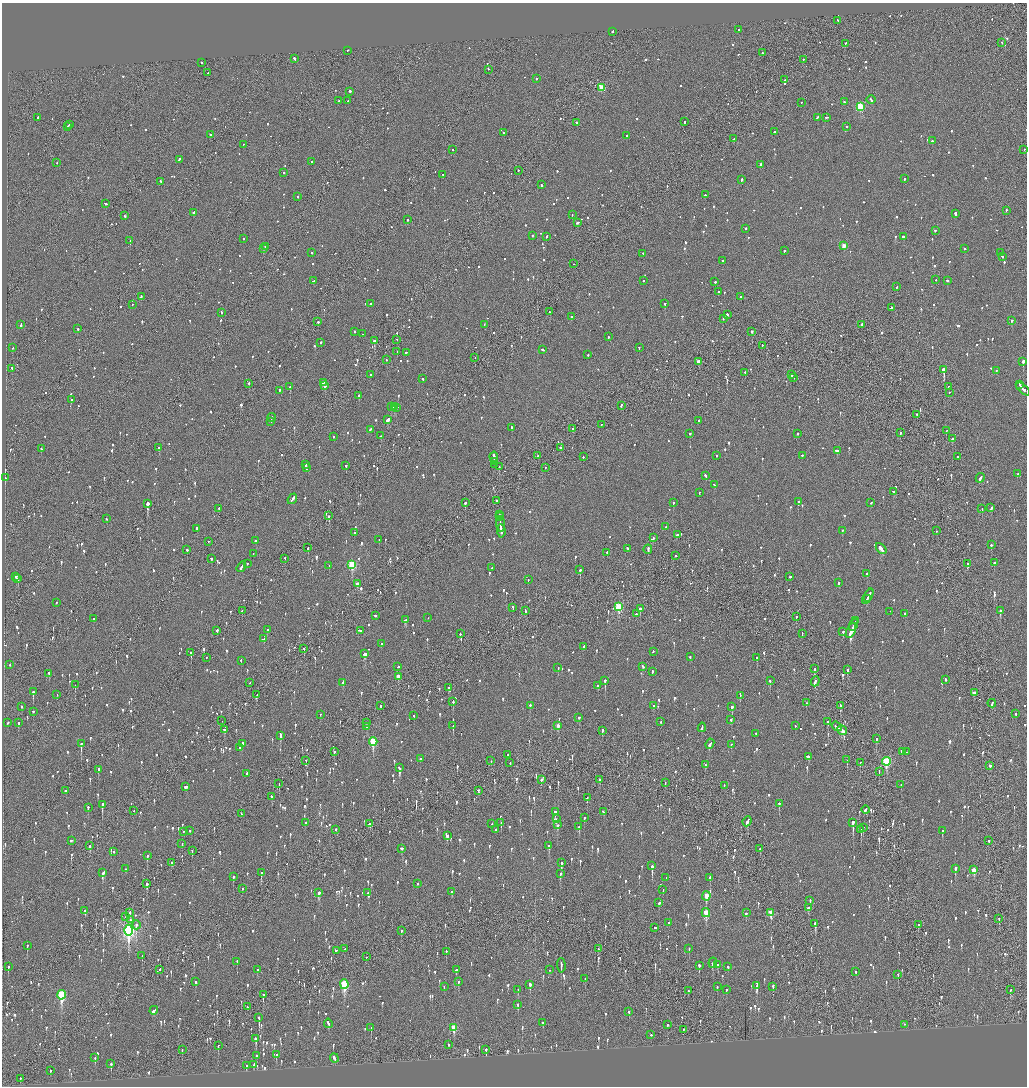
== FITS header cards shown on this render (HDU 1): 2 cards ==
NAXIS1  =                 2050
NAXIS2  =                 2168

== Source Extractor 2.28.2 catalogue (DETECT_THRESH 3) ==
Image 2050 x 2168 px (HDU 1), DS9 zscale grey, zoomed out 1/2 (1 PNG px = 2 x 2 image px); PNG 1029 x 1088 px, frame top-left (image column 2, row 2168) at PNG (2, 3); each listed source drawn as its Kron ellipse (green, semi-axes under 4 px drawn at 4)
Background -0.105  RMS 0.065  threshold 0.196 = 3 sigma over >= 5 px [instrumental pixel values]
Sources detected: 1767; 57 cannot appear on this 1/2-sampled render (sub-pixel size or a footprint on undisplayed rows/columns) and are neither listed nor drawn; of the other 1710, the 500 brightest by FLUX_AUTO listed and drawn (1210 fainter detections omitted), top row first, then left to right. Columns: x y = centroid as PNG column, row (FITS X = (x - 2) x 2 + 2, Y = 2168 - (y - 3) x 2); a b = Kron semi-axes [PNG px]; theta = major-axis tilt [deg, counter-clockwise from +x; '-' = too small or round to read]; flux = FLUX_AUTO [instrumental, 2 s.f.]
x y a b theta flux
838 21 2 2 - 71
739 30 2 2 - 77
612 32 2 1 - 510
1002 43 2 2 - 68
846 44 2 2 - 68
348 51 2 1 - 69
762 53 2 1 - 180
294 59 4 2 - 170
803 60 2 2 - 82
202 63 2 1 - 320
488 70 2 1 - 270
208 73 2 1 - 69
536 79 2 2 - 77
785 80 2 2 - 130
602 88 3 3 - 460
350 92 2 2 - 380
871 100 4 2 - 240
339 101 2 2 - 320
348 101 2 2 - 170
844 102 3 2 - 150
801 103 2 2 - 68
860 107 3 3 - 830
38 118 2 2 - 130
817 118 3 2 - 100
827 118 3 2 - 91
576 123 2 2 - 230
684 123 2 2 - 250
69 125 2 2 - 100
68 127 3 2 - 120
847 127 2 2 - 80
774 132 2 2 - 400
503 133 2 2 - 58
210 135 2 2 - 76
627 136 2 2 - 78
733 139 2 1 - 89
932 141 2 2 - 170
243 145 2 2 - 150
453 150 2 2 - 110
1024 150 2 1 - 170
179 160 3 2 - 81
312 162 2 2 - 140
57 163 2 1 - 78
760 165 3 2 - 150
518 171 2 1 - 81
284 173 2 2 - 75
443 175 2 2 - 58
904 179 2 2 - 170
742 180 3 2 - 130
161 182 2 2 - 80
541 185 2 2 - 100
705 195 2 2 - 120
297 197 3 2 - 60
105 204 3 2 - 110
1006 211 2 2 - 95
193 213 2 2 - 96
955 214 4 2 - 240
572 215 2 2 - 220
124 216 3 2 - 89
408 220 2 2 - 280
578 223 3 2 - 92
746 229 2 2 - 160
935 231 2 2 - 72
532 236 2 2 - 160
546 237 2 2 - 62
903 237 3 2 - 230
243 239 2 2 - 100
130 241 2 2 - 240
844 246 3 3 - 180
265 247 2 2 - 130
264 249 2 2 - 140
964 249 2 2 - 99
784 251 2 2 - 93
312 253 2 2 - 100
1000 253 2 2 - 93
643 254 2 1 - 190
1003 257 2 2 - 78
723 261 2 2 - 88
574 264 2 1 - 62
936 280 2 2 - 76
313 281 3 2 - 110
643 281 2 2 - 65
947 281 2 2 - 120
715 282 2 2 - 110
897 287 2 2 - 110
718 292 2 2 - 110
141 297 3 2 - 150
741 297 2 2 - 82
371 304 2 2 - 100
665 304 2 2 - 150
132 305 2 1 - 95
892 308 4 2 - 170
550 312 2 2 - 93
221 313 2 2 - 140
727 315 2 2 - 130
571 317 2 2 - 86
723 319 2 2 - 110
1012 321 2 2 - 240
318 322 2 2 - 95
21 325 3 2 - 170
484 325 2 2 - 73
862 325 2 2 - 82
78 329 2 2 - 220
354 332 2 2 - 220
752 332 2 2 - 420
363 334 2 2 - 81
608 337 2 2 - 160
397 340 2 2 - 73
374 341 2 2 - 770
321 343 2 2 - 160
762 346 2 2 - 100
13 348 2 2 - 93
639 348 2 2 - 60
543 350 3 2 - 120
397 352 2 1 - 110
406 353 2 2 - 110
588 355 2 2 - 58
475 358 2 1 - 120
386 360 2 1 - 60
699 362 2 2 - 120
1023 362 2 2 - 2900
12 369 2 2 - 350
944 370 2 2 - 1400
996 371 2 2 - 94
745 373 2 1 - 81
370 375 2 1 - 150
792 375 2 2 - 110
794 378 2 1 - 86
423 379 2 2 - 88
323 383 3 2 - 130
249 384 2 2 - 100
1020 385 3 2 - 200
325 386 2 2 - 160
290 387 2 2 - 250
948 387 2 2 - 71
1023 389 8 2 -43 390
279 391 3 2 - 160
949 393 2 2 - 61
359 396 3 2 - 120
71 400 2 2 - 190
621 406 3 2 - 100
391 407 3 2 - 100
394 407 3 2 - 450
397 408 2 2 - 76
917 415 2 1 - 99
272 418 4 2 - 200
388 420 3 2 - 390
698 421 2 2 - 90
271 422 2 2 - 110
601 425 2 1 - 110
512 428 2 2 - 100
573 429 2 2 - 63
370 430 3 2 - 130
946 431 3 2 - 71
900 433 2 1 - 120
690 434 2 2 - 140
797 434 2 2 - 77
381 436 2 2 - 68
334 437 2 2 - 61
952 439 2 2 - 70
159 448 2 2 - 92
560 448 2 2 - 100
41 449 2 2 - 150
838 451 4 2 - 150
538 456 2 1 - 89
716 456 2 2 - 89
802 456 2 1 - 280
583 457 2 2 - 58
958 457 2 2 - 86
494 458 5 2 - 280
494 462 3 1 - 180
306 465 3 2 - 120
495 465 3 1 - 160
346 466 2 2 - 91
499 467 2 1 - 83
306 468 3 2 - 110
545 468 2 1 - 120
1018 474 3 2 - 74
706 476 3 2 - 96
5 478 2 2 - 100
980 478 5 2 - 170
714 485 3 2 - 110
894 492 3 2 - 100
699 493 2 2 - 67
292 499 6 2 52 220
496 501 2 2 - 66
798 502 2 2 - 190
465 503 2 2 - 160
673 503 2 2 - 89
871 503 3 2 - 76
148 504 3 2 - 5500
991 508 3 2 - 120
219 509 2 2 - 130
982 509 2 2 - 160
499 515 2 1 - 85
329 516 2 2 - 190
500 517 4 1 - 140
106 519 2 2 - 58
500 524 8 2 -85 540
666 527 2 1 - 190
197 529 3 2 - 80
501 531 6 2 -85 240
842 531 2 2 - 120
936 531 2 1 - 150
354 533 2 2 - 120
677 535 3 2 - 110
653 538 2 2 - 76
379 540 2 2 - 85
256 541 2 2 - 260
209 542 2 1 - 130
991 545 2 2 - 96
308 548 3 2 - 88
627 549 2 2 - 120
881 549 6 2 -46 380
187 550 2 2 - 140
648 550 5 2 - 230
607 553 3 2 - 88
253 554 2 1 - 100
676 556 2 1 - 65
211 559 2 2 - 69
285 559 3 1 - 79
994 563 2 2 - 170
247 564 2 2 - 76
968 564 2 2 - 170
352 565 4 3 - 950
329 566 2 2 - 61
241 567 6 2 57 180
491 568 2 2 - 100
580 570 2 2 - 450
867 574 2 2 - 62
16 577 2 2 - 83
790 577 2 2 - 240
18 579 3 2 - 180
528 580 2 1 - 120
839 583 2 2 - 190
357 584 3 2 - 140
868 597 8 2 61 300
867 599 3 2 - 170
57 603 2 2 - 65
619 607 4 3 - 870
513 608 3 2 - 120
640 609 2 2 - 250
242 611 3 2 - 120
525 611 3 2 - 110
890 611 2 1 - 78
1000 611 2 2 - 460
636 614 2 2 - 160
905 614 2 2 - 210
375 616 3 2 - 97
796 617 2 2 - 82
428 618 2 1 - 59
93 619 2 2 - 120
406 620 3 2 - 200
856 621 3 2 - 130
853 626 6 2 64 270
268 630 2 2 - 72
217 631 3 2 - 94
361 631 2 2 - 70
851 631 8 2 66 380
843 632 2 2 - 110
460 634 2 2 - 74
802 634 2 1 - 63
264 639 4 2 - 82
382 644 2 2 - 94
583 647 2 2 - 82
304 649 2 2 - 180
653 652 2 2 - 88
191 653 2 2 - 330
365 654 3 2 - 820
690 657 3 2 - 74
206 658 2 1 - 63
757 658 2 2 - 79
241 661 3 2 - 76
10 665 2 2 - 240
398 667 3 2 - 120
643 667 3 2 - 68
558 668 2 2 - 78
814 669 3 2 - 230
847 670 3 2 - 140
652 672 3 2 - 79
49 674 2 2 - 210
398 677 3 2 - 150
945 680 3 2 - 91
605 681 3 2 - 730
770 681 3 2 - 220
815 682 5 2 - 190
250 683 2 1 - 64
343 683 3 2 - 82
75 685 2 1 - 59
598 686 2 2 - 310
448 688 2 2 - 78
33 692 3 2 - 320
974 693 3 2 - 110
57 695 2 2 - 69
257 695 2 1 - 61
740 696 2 2 - 91
453 702 2 2 - 120
806 703 2 1 - 96
992 704 4 2 - 130
22 706 2 2 - 120
381 706 2 2 - 190
530 706 2 2 - 240
654 706 3 2 - 75
840 706 3 2 - 140
732 707 2 2 - 220
33 712 3 2 - 67
1015 714 2 2 - 74
320 715 2 2 - 61
414 716 2 2 - 77
579 718 2 2 - 88
731 720 2 2 - 61
222 721 2 1 - 62
661 722 2 2 - 190
828 722 2 2 - 62
8 723 3 2 - 64
18 723 3 2 - 150
367 723 2 1 - 60
453 726 2 2 - 120
558 726 3 2 - 90
795 726 2 1 - 87
366 727 2 1 - 68
837 727 6 2 -35 230
702 728 5 2 - 140
224 730 3 2 - 420
602 731 3 2 - 81
842 731 5 2 - 310
756 734 2 2 - 69
281 736 3 2 - 250
876 739 3 2 - 170
373 742 4 3 - 790
81 744 3 2 - 270
242 744 3 2 - 710
710 744 5 2 - 160
731 745 2 2 - 92
240 748 2 2 - 270
334 752 2 2 - 110
902 752 3 2 - 320
906 752 2 2 - 87
508 755 2 2 - 200
808 757 3 2 - 140
420 759 2 2 - 77
847 760 2 1 - 140
306 761 2 1 - 85
491 761 2 1 - 61
886 762 4 3 - 1200
510 763 2 2 - 60
860 763 2 1 - 82
705 765 3 2 - 63
990 766 3 2 - 120
399 768 2 2 - 70
98 770 3 2 - 180
879 772 3 1 - 63
247 774 2 2 - 200
541 780 2 1 - 410
600 780 3 2 - 89
665 783 2 1 - 75
279 784 2 1 - 60
901 785 2 2 - 65
724 786 2 2 - 64
186 787 4 2 - 160
66 791 2 1 - 62
478 791 2 2 - 71
272 797 3 2 - 88
587 798 3 2 - 160
779 804 2 2 - 140
102 805 4 2 - 480
88 808 2 2 - 73
865 810 4 2 - 180
134 811 2 1 - 62
555 812 2 2 - 550
603 812 3 2 - 89
241 814 3 1 - 70
584 818 3 2 - 160
556 819 2 2 - 86
747 822 5 2 - 200
305 823 2 2 - 73
501 823 3 2 - 130
853 823 3 2 - 1100
370 824 4 2 - 130
492 824 2 2 - 84
557 825 4 2 - 140
579 827 3 2 - 93
863 828 2 2 - 92
336 830 2 2 - 210
495 830 2 2 - 59
861 830 2 1 - 130
190 831 2 2 - 150
942 831 3 2 - 160
184 832 2 1 - 77
447 836 3 2 - 110
71 841 3 2 - 120
989 841 2 2 - 84
182 844 2 2 - 61
90 846 2 2 - 230
549 846 2 2 - 450
401 849 3 2 - 59
760 849 3 1 - 83
192 851 3 2 - 76
114 852 2 2 - 95
147 856 2 2 - 350
171 863 2 2 - 100
561 863 3 2 - 300
652 866 3 2 - 670
125 869 2 2 - 62
955 869 3 2 - 340
974 870 4 2 - 190
103 873 3 2 - 350
261 873 2 2 - 340
560 874 2 2 - 60
233 877 3 2 - 99
666 878 2 2 - 220
710 878 2 2 - 130
147 884 4 2 - 130
418 884 2 2 - 110
243 889 2 2 - 64
663 890 2 2 - 67
452 892 3 2 - 95
319 893 4 2 - 230
368 893 2 2 - 70
706 896 5 3 - 360
810 901 3 2 - 84
659 903 2 2 - 290
808 908 3 3 - 76
85 911 4 2 - 130
130 913 2 2 - 92
706 913 4 3 - 390
746 913 3 2 - 89
771 913 4 3 - 320
126 917 2 2 - 140
999 919 2 2 - 77
131 920 2 2 - 65
669 923 2 2 - 68
815 924 4 2 - 450
136 925 4 2 - 250
918 925 3 2 - 96
655 928 2 2 - 220
129 931 5 4 - 3900
401 931 2 2 - 150
27 946 3 2 - 85
345 949 2 2 - 100
598 949 2 2 - 110
689 949 3 2 - 65
336 951 2 2 - 170
446 952 3 2 - 79
142 956 2 2 - 80
366 957 2 1 - 120
237 962 3 2 - 86
713 963 5 2 - 150
718 965 3 2 - 63
561 966 7 2 -87 330
699 966 3 2 - 450
8 967 3 2 - 80
728 967 3 2 - 120
160 970 2 2 - 82
257 970 3 2 - 70
456 970 3 2 - 69
550 970 2 1 - 200
856 972 3 2 - 71
898 975 2 2 - 86
585 979 2 1 - 72
196 982 3 2 - 79
458 982 3 2 - 82
344 985 5 3 - 1100
530 985 3 2 - 320
757 986 4 2 - 290
444 987 2 2 - 60
717 987 2 2 - 69
773 987 3 2 - 120
518 990 2 2 - 67
726 990 2 2 - 71
1010 990 2 2 - 180
688 991 2 2 - 65
61 995 5 3 - 1300
263 995 3 2 - 280
518 1005 3 2 - 85
247 1007 3 1 - 100
154 1011 4 2 - 290
629 1012 2 2 - 62
259 1018 3 1 - 260
543 1023 3 2 - 59
328 1024 5 2 - 130
667 1025 3 1 - 60
904 1025 2 2 - 68
371 1028 3 2 - 92
454 1028 4 3 - 350
683 1030 2 2 - 200
651 1035 2 1 - 230
256 1039 4 2 - 150
449 1045 2 1 - 120
218 1046 2 2 - 190
182 1050 2 2 - 64
486 1050 2 2 - 380
276 1055 3 2 - 63
257 1056 2 2 - 220
95 1058 3 2 - 160
334 1058 4 2 - 110
111 1064 3 2 - 160
254 1065 3 2 - 78
246 1066 3 2 - 62
50 1071 2 1 - 120
20 1079 2 1 - 100
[1210 fainter detections neither listed nor drawn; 57 sub-pixel or undisplayed-footprint detections neither listed nor drawn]